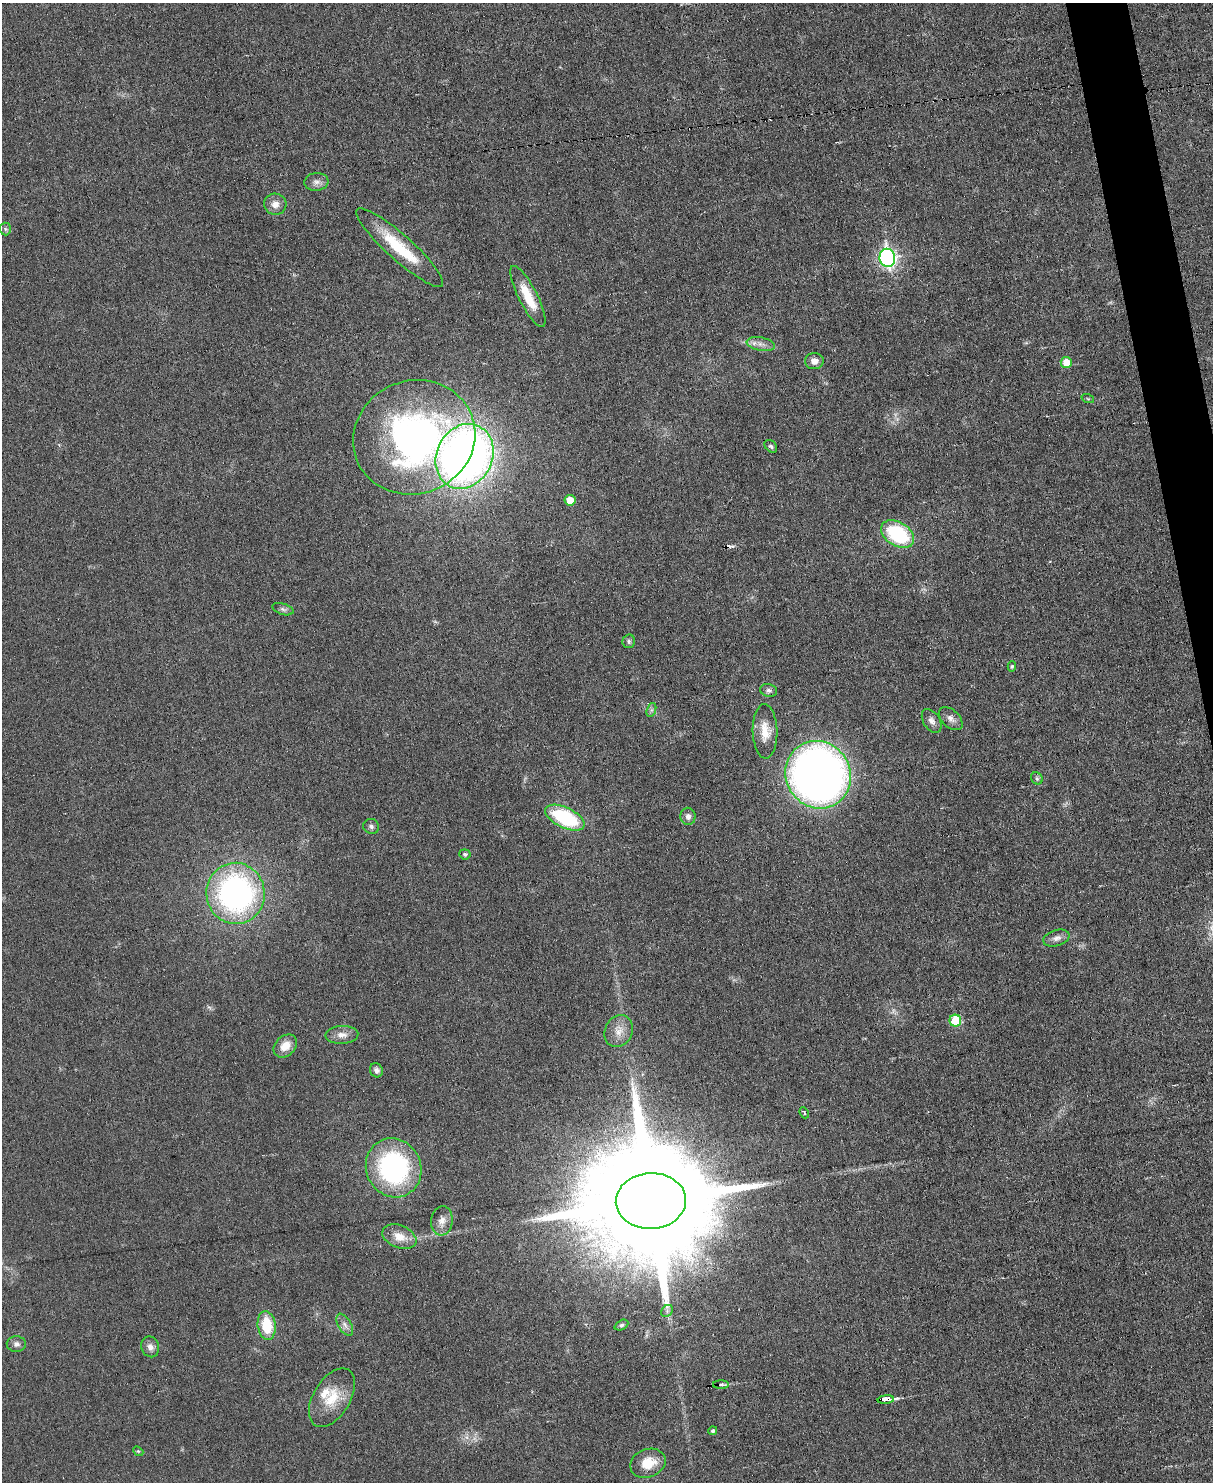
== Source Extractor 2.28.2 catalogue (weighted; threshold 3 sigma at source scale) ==
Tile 6 of 4 x 3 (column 2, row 2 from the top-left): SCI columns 1212-2422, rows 1619-3098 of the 4847 x 4831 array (HDU 1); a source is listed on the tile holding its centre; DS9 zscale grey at full resolution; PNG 1215 x 1484 px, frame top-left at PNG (2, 3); each listed source drawn as its Kron ellipse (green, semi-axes under 4 px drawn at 4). Shown black and unused: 2% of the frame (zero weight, under 3 of 6 exposures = <1% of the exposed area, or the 3 px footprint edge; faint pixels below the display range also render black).
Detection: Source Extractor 2.28.2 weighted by HDU 2 'WHT'; one run over the whole footprint, this tile lists its part. Background 0.0265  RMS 0.0038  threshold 0.0153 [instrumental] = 3 sigma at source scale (4.09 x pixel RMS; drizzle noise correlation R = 1.36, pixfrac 0.8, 0.05/0.05 arcsec/px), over >= 5 px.
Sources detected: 56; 1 too faint to see at this stretch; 1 cosmic-ray / hot-pixel residue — neither listed nor drawn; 1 inside a brighter listed object's ellipse — not listed separately; the other 53 listed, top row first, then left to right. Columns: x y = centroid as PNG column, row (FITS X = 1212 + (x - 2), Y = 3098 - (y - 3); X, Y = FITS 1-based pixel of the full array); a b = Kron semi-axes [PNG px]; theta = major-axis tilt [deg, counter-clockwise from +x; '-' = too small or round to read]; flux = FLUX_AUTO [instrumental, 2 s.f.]
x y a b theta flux
316 182 12 9 6 2
275 204 11 10 - 2.8
5 229 6 5 - 0.66
400 248 57 12 -42 18
887 258 9 7 -79 110
528 297 34 9 -63 9.9
761 344 14 6 -11 2.2
814 361 9 8 - 2.4
1066 362 5 5 - 5.5
1088 399 6 4 -19 0.44
414 437 62 56 22 140
771 446 7 5 -44 0.78
465 456 33 28 64 260
570 500 5 5 - 4.8
897 534 18 12 -31 28
283 609 11 5 -18 0.99
629 641 7 6 - 0.75
1012 666 5 4 - 0.51
769 690 8 6 -14 0.98
651 710 7 4 71 0.74
951 719 14 8 -44 2.1
932 721 13 8 -58 2
765 731 27 12 -88 6
818 775 34 32 -58 250
1037 778 6 5 - 0.72
688 816 8 7 - 1.5
565 818 21 10 -25 30
371 826 8 7 - 1.1
465 854 5 5 - 0.81
236 893 31 29 -80 100
1056 938 14 8 17 1.9
955 1021 6 6 - 14
619 1031 16 13 62 4.4
342 1035 16 9 3 2.9
285 1046 13 10 44 4.5
376 1070 7 6 - 1.4
804 1113 6 3 -66 0.59
394 1168 30 27 -65 58
651 1201 35 28 3 18000
442 1221 15 11 83 3
399 1237 18 11 -22 5.2
667 1311 6 5 - 0.84
267 1325 14 9 -82 12
345 1325 12 6 -59 1.8
621 1325 7 4 26 0.71
16 1344 9 8 - 1.5
150 1347 10 8 -68 2
721 1385 8 3 1 0.72
332 1398 32 18 59 11
886 1400 8 3 6 22
713 1431 4 4 - 0.77
138 1451 5 4 - 0.46
648 1463 18 14 21 7.7
Overlapping masked pixels (flux is a lower limit): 1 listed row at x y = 886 1400